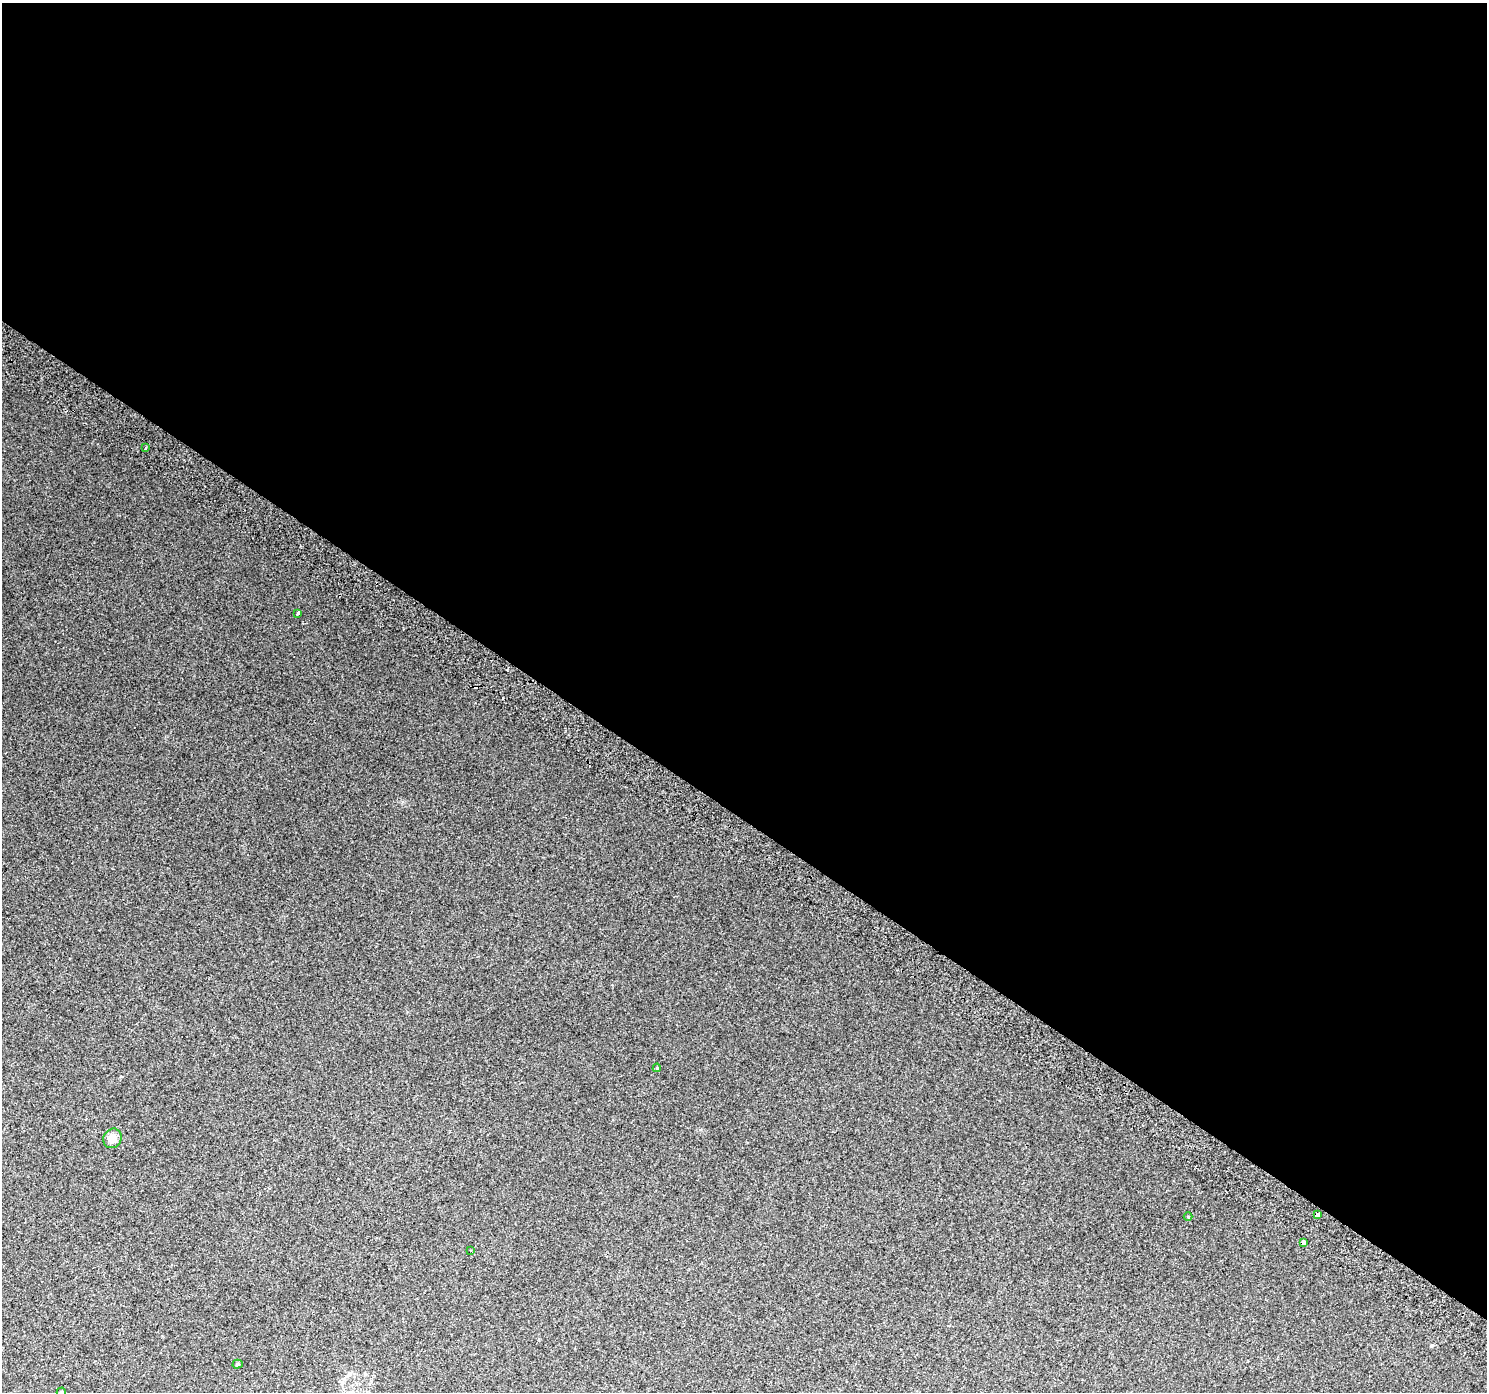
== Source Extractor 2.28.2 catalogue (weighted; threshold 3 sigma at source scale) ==
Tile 3 of 4 x 4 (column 3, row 1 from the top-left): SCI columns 3003-4487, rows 4457-5846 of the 5998 x 6065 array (HDU 1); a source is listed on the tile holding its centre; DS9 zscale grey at full resolution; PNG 1489 x 1394 px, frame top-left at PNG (2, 3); each listed source drawn as its Kron ellipse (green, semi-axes under 4 px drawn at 4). Shown black and unused: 59% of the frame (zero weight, under 2 of 3 exposures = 2% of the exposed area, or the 3 px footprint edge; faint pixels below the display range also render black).
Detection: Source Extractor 2.28.2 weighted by HDU 2 'WHT'; one run over the whole footprint, this tile lists its part. Background 0.00886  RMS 0.0057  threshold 0.0258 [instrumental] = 3 sigma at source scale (4.5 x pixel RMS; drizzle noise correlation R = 1.50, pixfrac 1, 0.0396/0.0396 arcsec/px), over >= 5 px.
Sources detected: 13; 3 cosmic-ray / hot-pixel residue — neither listed nor drawn; the other 10 listed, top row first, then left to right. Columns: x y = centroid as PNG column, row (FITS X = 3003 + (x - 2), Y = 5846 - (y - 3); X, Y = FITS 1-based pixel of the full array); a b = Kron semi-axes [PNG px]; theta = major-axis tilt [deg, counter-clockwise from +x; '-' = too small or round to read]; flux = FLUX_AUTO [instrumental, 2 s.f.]
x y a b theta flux
145 448 3 2 - 0.65
298 613 3 3 - 0.91
657 1068 4 3 - 0.58
112 1138 10 9 - 4.8
1317 1215 4 3 - 7.3
1188 1216 4 3 - 0.41
1304 1242 4 3 - 2.1
471 1251 3 2 - 0.92
238 1364 5 4 - 0.86
61 1392 4 4 - 0.9
Overlapping masked pixels (flux is a lower limit): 1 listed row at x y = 1317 1215
Isophote crosses this tile's border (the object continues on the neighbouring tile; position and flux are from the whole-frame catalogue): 1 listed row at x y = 61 1392